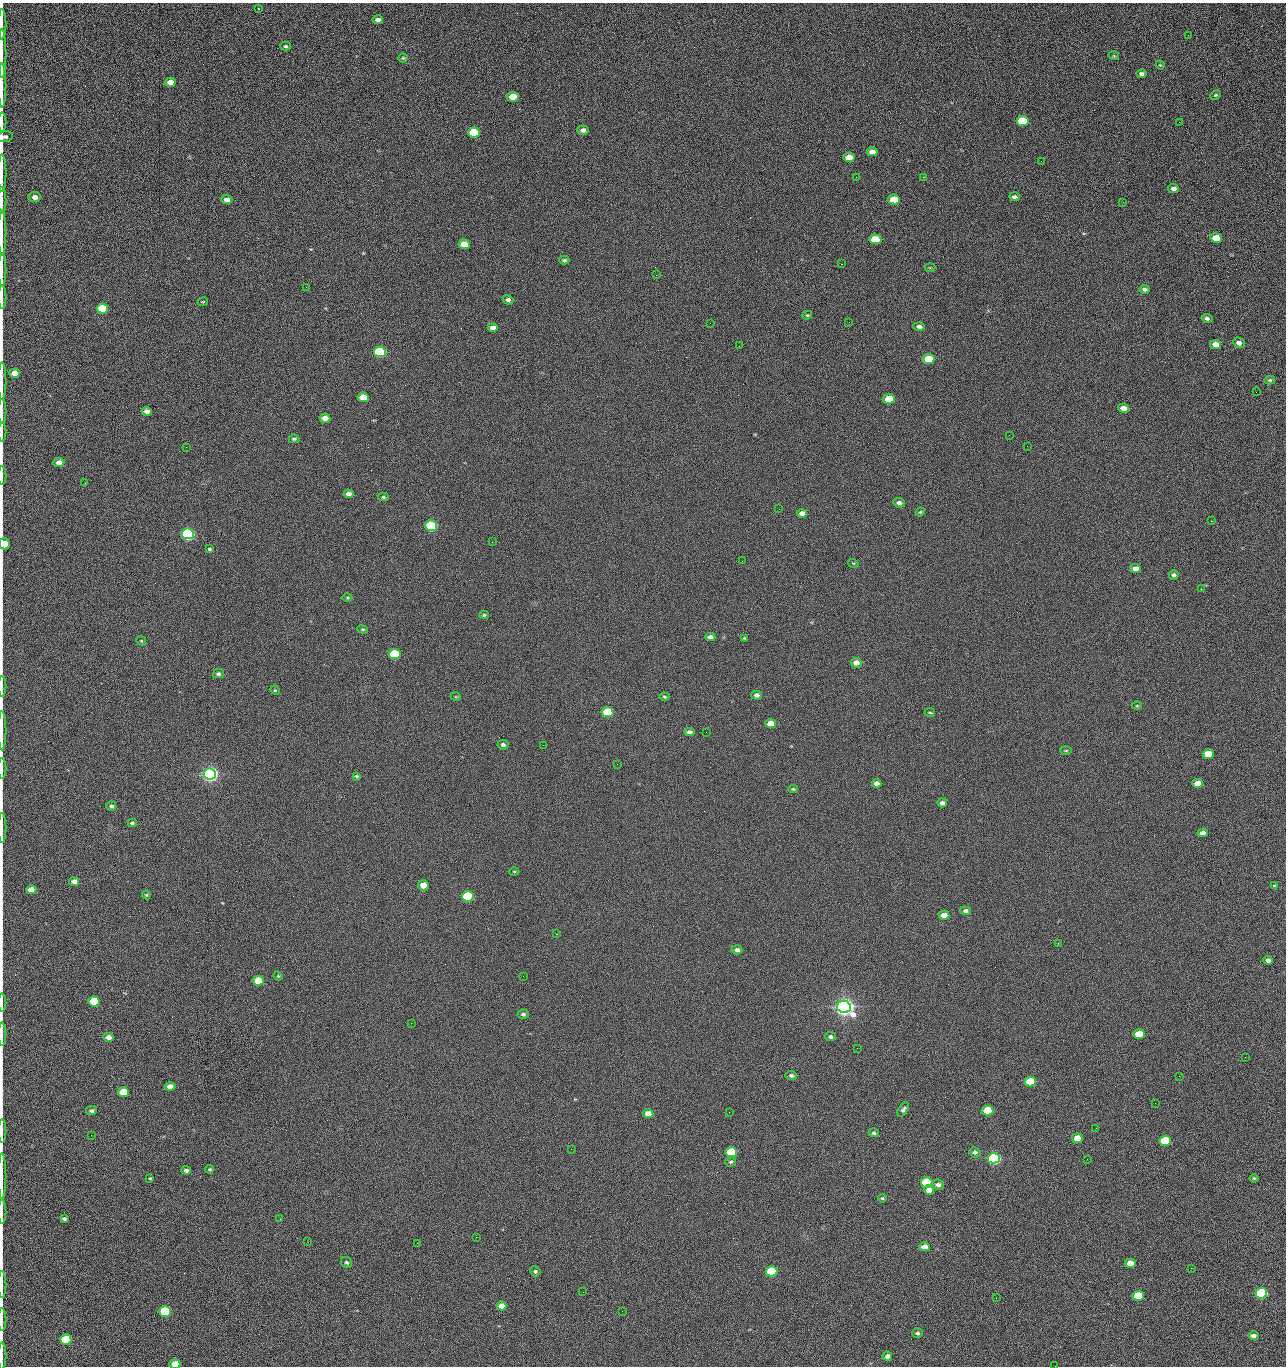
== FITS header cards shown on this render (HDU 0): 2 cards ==
NAXIS1  =                 1284 /fastest changing axis
NAXIS2  =                 1364 /next to fastest changing axis

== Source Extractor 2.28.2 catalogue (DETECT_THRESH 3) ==
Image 1284 x 1364 px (HDU 0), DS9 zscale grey, 1 PNG px = 1 image px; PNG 1288 x 1368 px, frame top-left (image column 1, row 1364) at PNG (2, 3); each listed source drawn as its Kron ellipse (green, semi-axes under 4 px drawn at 4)
Background 122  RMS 14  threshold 43.2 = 3 sigma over >= 5 px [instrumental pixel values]
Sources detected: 218; all 218 listed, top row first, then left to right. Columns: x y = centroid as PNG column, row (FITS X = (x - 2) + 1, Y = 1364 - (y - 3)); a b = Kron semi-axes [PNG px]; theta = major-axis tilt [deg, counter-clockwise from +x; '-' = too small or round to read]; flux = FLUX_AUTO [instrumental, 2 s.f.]
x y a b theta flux
258 9 3 3 - 7.2e+02
378 20 5 4 - 4.5e+03
2 24 15 2 90 2.9e+03
1188 35 2 2 - 1.2e+03
286 46 5 4 - 1.5e+03
2 54 24 2 90 4.7e+03
1114 56 5 3 - 8.3e+02
403 58 4 4 - 1.1e+03
1160 65 4 3 - 8.0e+02
1141 74 5 4 - 2.8e+03
170 82 5 4 - 8.8e+03
2 86 22 2 90 4.5e+03
1216 95 6 4 26 1.3e+03
513 97 6 5 - 2.3e+04
1022 121 6 5 - 4.4e+04
2 122 9 2 90 1.8e+03
1179 122 2 2 - 1.2e+03
583 130 6 4 -2 3.8e+03
474 132 6 5 - 5.3e+04
5 137 8 5 9 3.3e+03
872 152 5 4 - 6.4e+03
849 158 6 4 -9 1.6e+04
1041 161 2 2 - 1.9e+03
2 173 19 2 90 3.1e+03
856 177 2 2 - 2.2e+03
923 177 2 2 - 1.8e+04
1173 188 5 4 - 3.4e+03
35 197 6 5 - 5.0e+03
1014 197 5 4 - 2.4e+03
894 199 6 5 - 2.8e+04
2 200 13 2 90 2.2e+03
227 200 5 4 - 5.8e+03
1123 202 3 2 - 1.0e+03
2 233 23 2 90 4.3e+03
1216 238 6 4 -9 2.4e+04
875 239 6 5 - 4.2e+04
464 244 6 4 -7 2.0e+04
564 260 5 3 - 1.6e+03
841 264 2 2 - 2.7e+04
930 268 5 3 - 9.3e+02
2 270 16 2 90 3.0e+03
656 275 2 2 - 1.5e+03
306 287 3 2 - 7.6e+02
1144 289 5 4 - 2.8e+03
2 297 12 2 90 1.9e+03
508 300 5 4 - 3.1e+03
203 302 5 3 - 8.2e+02
102 309 6 5 - 5.2e+04
807 315 5 3 - 1.1e+03
1207 318 5 4 - 2.3e+03
849 322 2 2 - 7.4e+02
710 323 2 2 - 3.2e+03
919 326 5 4 - 3.6e+03
493 328 5 4 - 5.1e+03
1239 343 6 5 - 4.3e+03
1215 344 5 4 - 9.8e+03
739 346 2 2 - 4.5e+02
380 352 6 5 - 1.6e+05
928 359 6 5 - 4.0e+04
14 373 5 4 - 1.1e+04
1270 380 5 4 - 1.3e+03
2 381 19 2 90 3.2e+03
1256 392 2 2 - 1.4e+03
363 397 6 4 -7 2.0e+04
889 399 6 5 - 3.3e+04
1123 408 5 4 - 9.5e+03
2 411 12 2 90 2.3e+03
147 411 5 4 - 4.8e+03
325 418 5 4 - 9.1e+03
2 432 9 2 90 1.6e+03
1009 435 2 2 - 3.2e+03
294 439 5 3 - 1.5e+03
1027 446 2 2 - 4.1e+02
186 447 2 2 - 3.2e+03
59 462 5 4 - 6.1e+03
2 476 9 2 90 1.4e+03
85 483 2 2 - 9.6e+02
349 494 5 4 - 5.1e+03
383 497 5 4 - 1.5e+03
899 503 6 4 -8 3.4e+03
779 509 2 2 - 4.6e+02
920 512 4 4 - 1.0e+03
802 513 5 4 - 4.8e+03
1211 521 2 2 - 2.6e+03
431 526 6 5 - 2.0e+05
188 534 6 5 - 3.2e+05
492 542 2 2 - 2.6e+03
4 544 6 5 - 2.0e+04
209 549 4 3 - 1.5e+03
742 561 3 2 - 7.2e+02
853 563 5 3 - 8.7e+02
1135 568 5 4 - 5.4e+03
1174 575 5 5 - 2.3e+03
1201 589 2 2 - 6.1e+02
347 598 5 3 - 1.0e+03
484 615 5 4 - 1.3e+03
363 629 5 4 - 1.2e+03
710 637 5 4 - 4.8e+03
744 638 4 3 - 1.0e+03
141 641 5 4 - 1.1e+03
395 654 6 5 - 9.0e+04
856 663 5 5 - 7.2e+03
218 674 5 4 - 2.1e+03
2 686 10 2 90 1.7e+03
275 690 5 4 - 1.2e+03
756 695 5 4 - 3.8e+03
456 697 5 3 - 8.1e+02
664 697 5 4 - 1.2e+03
1137 706 5 3 - 9.0e+02
607 712 6 5 - 5.8e+04
930 712 5 3 - 9.8e+02
771 723 5 4 - 1.4e+04
2 730 20 2 90 3.5e+03
690 732 5 4 - 3.6e+03
706 732 2 2 - 6.4e+02
503 745 5 4 - 2.8e+03
543 745 2 2 - 3.2e+03
1066 751 5 3 - 1.1e+03
1208 754 5 4 - 2.7e+04
617 764 2 2 - 2.5e+03
2 768 10 2 90 1.3e+03
210 774 6 5 - 7.1e+05
356 776 4 3 - 1.2e+03
876 783 5 4 - 5.6e+03
1198 783 5 4 - 1.3e+04
793 789 4 3 - 1.2e+03
942 803 5 4 - 3.9e+03
111 806 5 4 - 2.0e+03
132 823 4 4 - 2.0e+03
2 828 15 2 90 2.6e+03
1203 833 5 4 - 5.9e+03
514 871 5 3 - 9.3e+02
74 882 5 4 - 5.6e+03
423 885 5 5 - 1.3e+04
1274 886 4 3 - 1.1e+03
31 890 5 4 - 1.0e+04
146 895 4 4 - 1.1e+03
468 896 6 5 - 1.2e+05
966 911 5 4 - 2.9e+03
944 915 5 4 - 9.6e+03
557 934 3 2 - 6.9e+02
1058 943 3 2 - 7.3e+02
737 950 5 4 - 3.6e+03
1268 960 5 4 - 4.1e+03
278 976 5 4 - 1.0e+03
523 976 2 2 - 2.1e+03
258 981 5 5 - 3.3e+04
94 1001 5 5 - 5.3e+04
2 1003 9 2 90 1.3e+03
844 1007 7 6 - 1.1e+06
523 1014 5 4 - 2.1e+03
411 1023 2 2 - 5.4e+03
2 1034 11 2 90 1.8e+03
1139 1034 5 4 - 2.9e+04
108 1037 5 4 - 6.3e+03
830 1037 5 4 - 2.2e+03
857 1048 3 2 - 1.4e+03
1245 1057 2 2 - 1.9e+03
791 1075 5 4 - 2.3e+03
1179 1076 2 2 - 2.7e+03
1030 1081 6 5 - 4.7e+04
170 1086 5 4 - 7.2e+03
123 1092 5 5 - 3.1e+04
1155 1103 2 2 - 8.2e+02
903 1110 8 4 56 2.5e+03
988 1110 6 5 - 4.4e+04
91 1111 5 4 - 2.2e+03
729 1112 2 2 - 9.9e+02
648 1113 5 4 - 8.5e+03
1096 1128 2 2 - 4.2e+02
2 1131 11 2 90 2.0e+03
874 1133 5 4 - 1.7e+03
91 1135 2 2 - 2.4e+03
1077 1138 5 4 - 1.7e+04
1165 1141 6 5 - 5.7e+04
571 1149 2 2 - 9.2e+02
731 1152 6 5 - 7.8e+04
975 1152 5 5 - 2.4e+03
994 1158 6 5 - 2.8e+05
1087 1159 3 2 - 1.4e+03
731 1162 5 4 - 1.5e+03
210 1169 4 3 - 1.2e+03
186 1170 5 4 - 2.6e+03
2 1176 23 2 90 3.2e+03
150 1178 3 3 - 1.1e+03
1254 1178 4 4 - 1.2e+03
927 1183 6 5 - 8.4e+04
938 1185 6 5 - 3.7e+03
929 1190 5 4 - 9.7e+03
882 1198 4 3 - 1.2e+03
2 1211 12 2 90 1.9e+03
64 1219 4 3 - 2.1e+03
280 1219 2 2 - 2.2e+03
476 1237 2 2 - 7.2e+03
308 1242 2 2 - 1.9e+03
417 1243 2 2 - 5.3e+03
925 1247 5 4 - 8.9e+03
346 1262 6 5 - 1.8e+03
1130 1263 5 4 - 1.4e+04
1191 1268 2 2 - 4.9e+02
535 1271 5 5 - 1.8e+03
771 1271 6 5 - 8.0e+04
2 1285 13 2 90 1.9e+03
583 1292 2 2 - 4.9e+02
1261 1293 6 5 - 1.9e+05
1138 1296 5 5 - 4.6e+04
996 1298 2 2 - 2.9e+03
501 1306 5 4 - 7.6e+03
165 1311 6 5 - 1.0e+05
622 1311 2 2 - 8.0e+02
2 1319 11 2 90 1.8e+03
917 1333 5 5 - 2.1e+03
1253 1336 5 4 - 3.6e+03
66 1339 5 5 - 5.4e+04
2 1356 13 2 90 1.8e+03
887 1356 5 4 - 3.2e+03
175 1364 5 4 - 1.8e+04
1055 1366 2 2 - 2.0e+03
At the frame edge (FLAGS 8, measured only in part): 29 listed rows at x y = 2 24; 2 54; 2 86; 2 122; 5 137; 2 173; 2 200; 2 233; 2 270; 2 297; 2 381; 2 411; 2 432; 2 476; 4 544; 2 686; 2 730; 2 768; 2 828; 2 1003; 2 1034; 2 1131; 2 1176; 2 1211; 2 1285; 2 1319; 2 1356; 175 1364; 1055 1366

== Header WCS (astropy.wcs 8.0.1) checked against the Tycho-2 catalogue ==
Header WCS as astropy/WCSLIB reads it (CRVAL/CRPIX/CD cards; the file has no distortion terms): RA---TAN/DEC--TAN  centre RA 15:41:41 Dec +51:59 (235.42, +51.98 deg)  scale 1.26 arcsec/px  FOV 26.9' x 28.5'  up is +92 deg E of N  parity flipped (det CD > 0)
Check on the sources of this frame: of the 60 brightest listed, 11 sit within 2.0 arcsec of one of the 12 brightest Tycho-2 stars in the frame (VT <= 12.29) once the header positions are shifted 0.38 arcsec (0.18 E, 0.33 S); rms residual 0.95 arcsec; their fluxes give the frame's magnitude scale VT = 24.59 - 2.5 log10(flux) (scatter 0.15 mag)
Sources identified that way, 11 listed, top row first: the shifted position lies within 2.0 arcsec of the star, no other Tycho-2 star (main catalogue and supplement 1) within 4.0 arcsec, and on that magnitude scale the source's flux lands within +1.5 / -3 mag of the star's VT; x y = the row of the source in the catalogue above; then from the Tycho-2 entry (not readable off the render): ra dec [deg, ICRS J2000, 3 dp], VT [Tycho-2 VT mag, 2 dp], TYC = Tycho-2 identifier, HIP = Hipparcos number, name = IAU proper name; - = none
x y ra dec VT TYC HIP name
380 352 235.614 +52.064 11.61 3489-1132-1 - -
431 526 235.514 +52.049 11.19 3489-1407-1 - -
188 534 235.515 +52.133 11.12 3489-1380-1 - -
210 774 235.378 +52.130 9.31 3489-1322-1 76850 -
468 896 235.303 +52.042 11.52 3489-958-1 - -
844 1007 235.232 +51.912 9.59 3489-824-1 - -
994 1158 235.143 +51.862 10.97 3489-1016-1 - -
927 1183 235.131 +51.886 12.29 3489-908-1 - -
771 1271 235.084 +51.941 11.45 3489-1346-1 - -
1261 1293 235.062 +51.771 11.53 3489-1453-1 - -
165 1311 235.075 +52.152 11.74 3489-912-1 - -